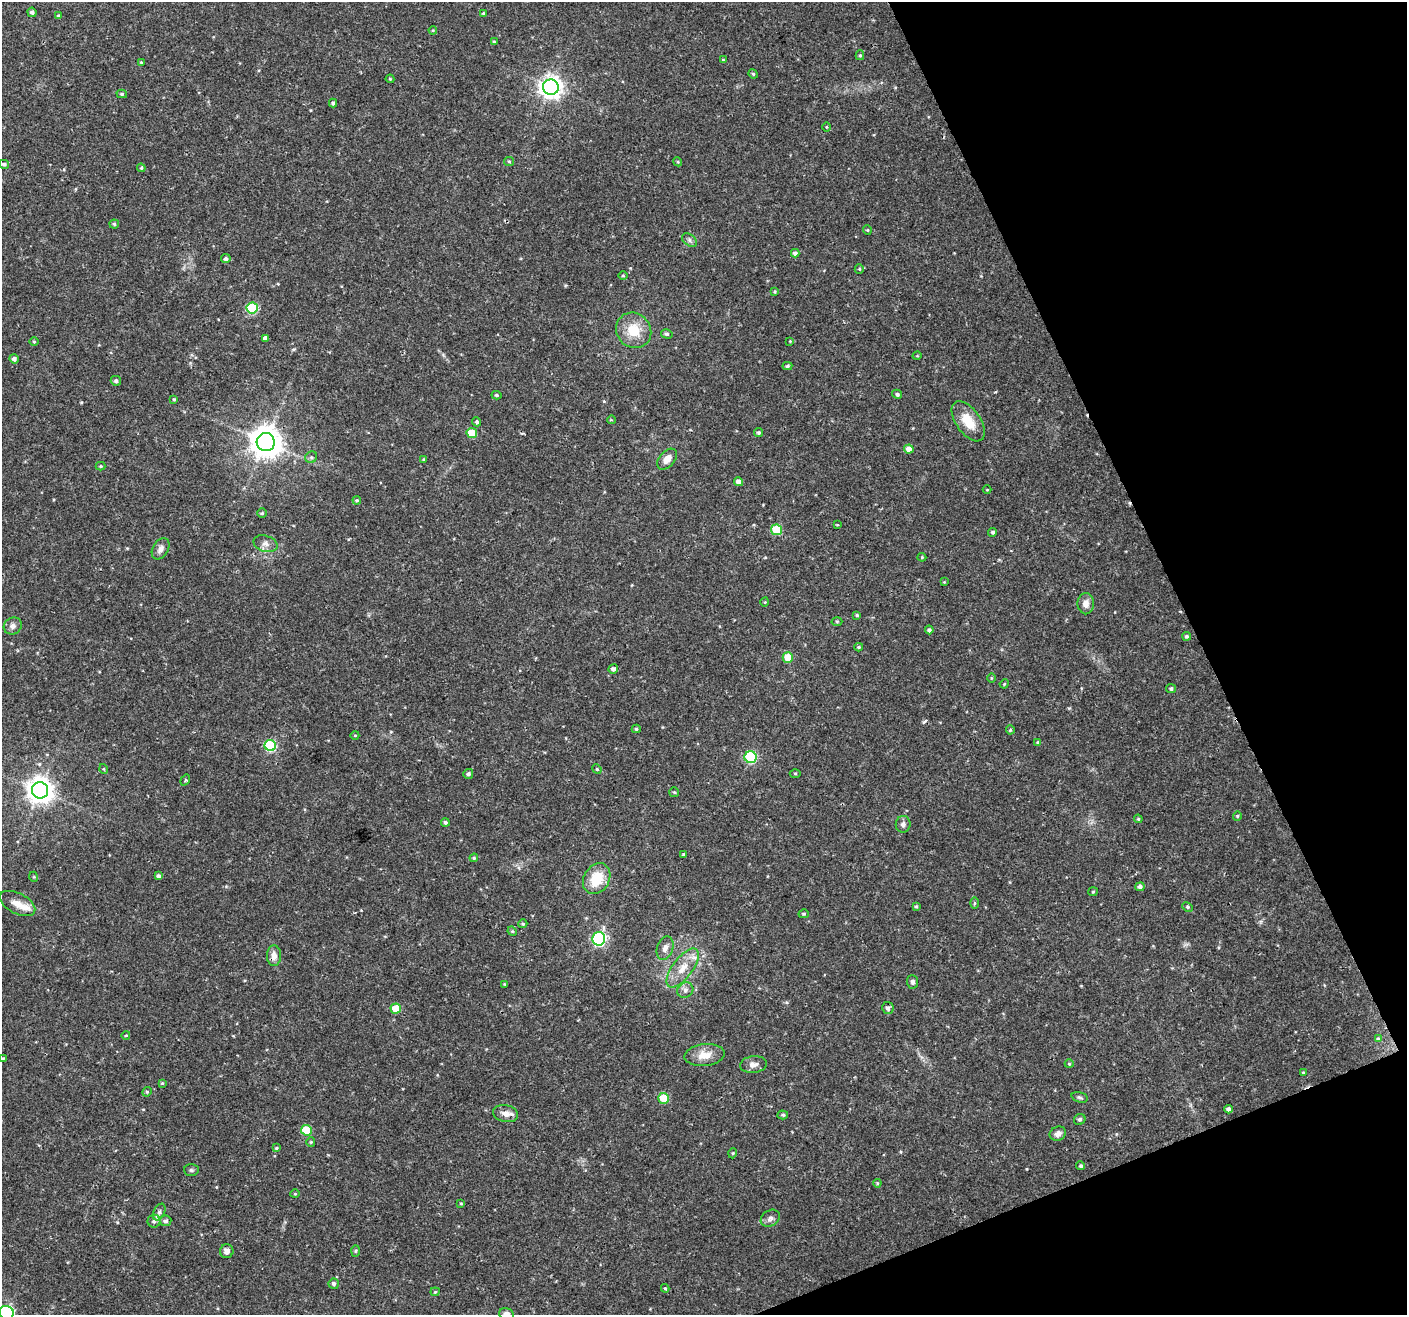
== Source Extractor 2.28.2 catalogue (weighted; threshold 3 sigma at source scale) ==
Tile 12 of 4 x 4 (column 4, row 3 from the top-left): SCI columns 4215-5619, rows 1398-2710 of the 5621 x 5477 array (HDU 1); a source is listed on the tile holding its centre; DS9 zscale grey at full resolution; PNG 1409 x 1317 px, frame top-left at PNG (2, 2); each listed source drawn as its Kron ellipse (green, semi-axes under 4 px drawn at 4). Shown black and unused: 20% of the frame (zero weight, under 2 of 3 exposures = <1% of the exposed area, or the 3 px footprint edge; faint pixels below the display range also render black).
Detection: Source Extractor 2.28.2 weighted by HDU 2 'WHT'; one run over the whole footprint, this tile lists its part. Background 0.0366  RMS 0.0034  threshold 0.0153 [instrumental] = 3 sigma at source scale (4.5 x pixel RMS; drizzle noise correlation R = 1.50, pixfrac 1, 0.0396/0.0396 arcsec/px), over >= 5 px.
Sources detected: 153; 2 cosmic-ray / hot-pixel residue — neither listed nor drawn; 1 inside a brighter listed object's ellipse — not listed separately; the other 150 listed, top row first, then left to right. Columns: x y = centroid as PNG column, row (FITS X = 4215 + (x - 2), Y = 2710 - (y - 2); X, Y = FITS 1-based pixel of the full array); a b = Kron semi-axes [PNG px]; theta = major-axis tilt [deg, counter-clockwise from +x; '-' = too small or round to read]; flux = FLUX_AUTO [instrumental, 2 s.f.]
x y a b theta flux
32 12 4 4 - 0.98
483 13 3 3 - 0.44
59 16 3 3 - 0.67
433 30 4 3 - 0.31
494 42 4 3 - 0.36
860 55 5 4 - 0.46
723 60 4 3 - 0.34
141 62 3 3 - 0.29
753 74 5 4 - 0.46
390 79 4 4 - 0.33
551 87 8 7 - 220
122 94 5 4 - 0.53
333 103 4 3 - 0.61
826 127 5 3 - 0.3
509 161 5 4 - 0.42
678 162 5 3 - 0.35
4 164 5 4 - 0.73
141 168 4 4 - 0.36
114 224 5 4 - 0.58
867 230 4 4 - 0.35
689 240 8 5 -37 0.9
795 253 4 4 - 1.1
226 259 5 4 - 0.8
859 269 5 4 - 0.36
623 276 5 3 - 0.32
775 292 4 3 - 0.38
252 308 6 5 - 25
634 330 18 17 - 7.8
667 334 6 4 -14 0.55
265 338 4 3 - 7.1
790 341 3 3 - 0.24
34 342 5 3 - 0.32
917 356 5 3 - 0.28
14 359 4 4 - 1.1
787 366 5 4 - 0.57
116 381 5 5 - 0.77
897 394 5 4 - 0.66
496 395 5 4 - 0.53
174 399 4 3 - 0.46
611 420 4 3 - 0.31
968 421 23 12 -55 7.3
477 422 5 4 - 0.59
472 433 5 5 - 8.4
759 433 4 4 - 0.56
266 442 9 9 - 550
909 449 5 4 - 2.2
311 457 6 5 - 0.72
424 459 4 3 - 0.36
667 459 12 7 47 2.6
101 466 5 4 - 0.38
738 482 4 4 - 1.7
987 490 4 3 - 0.25
357 500 4 3 - 0.34
262 513 5 4 - 0.48
837 525 3 2 - 0.43
777 530 5 5 - 16
993 532 4 4 - 0.64
265 544 12 8 -17 1.8
161 549 11 7 58 1.7
922 557 4 4 - 0.35
944 582 4 4 - 0.29
765 602 5 3 - 0.26
1086 604 10 8 -90 2.3
857 615 4 4 - 0.4
837 621 5 3 - 0.35
13 626 9 8 - 1.4
929 630 4 4 - 0.74
1187 636 4 4 - 0.69
859 647 4 3 - 0.45
788 657 5 5 - 7.2
613 669 5 4 - 1.1
991 678 5 3 - 0.3
1004 684 5 3 - 0.33
1171 689 5 4 - 0.65
636 729 4 4 - 0.53
1010 730 4 4 - 0.41
355 735 4 3 - 0.24
1038 742 4 3 - 0.5
270 745 6 5 - 26
751 757 6 6 - 32
104 769 5 3 - 0.3
597 769 5 4 - 0.42
795 773 5 3 - 0.36
468 774 5 4 - 0.87
185 780 6 3 55 0.4
40 790 8 8 - 360
674 792 5 5 - 0.42
1237 816 4 4 - 0.39
1138 819 4 4 - 0.43
445 822 4 4 - 0.67
903 824 8 7 - 1.2
683 855 3 3 - 1.8
474 858 4 4 - 0.42
159 876 4 4 - 0.88
34 877 5 3 - 0.31
597 879 16 12 59 8.8
1140 887 5 4 - 0.92
1093 892 5 4 - 0.37
17 903 19 10 -27 3.7
974 903 6 4 89 0.41
916 906 4 3 - 0.43
1187 907 5 4 - 0.51
804 914 5 4 - 0.44
523 924 4 4 - 0.42
512 931 5 4 - 0.38
599 939 7 6 - 65
665 948 12 8 71 2
274 956 10 7 -89 2.1
683 968 23 10 53 5.8
913 982 6 5 - 0.86
505 984 3 3 - 0.3
685 990 8 7 - 1.3
396 1008 5 5 - 7.2
888 1008 6 5 - 1
126 1035 4 3 - 0.3
1378 1039 3 3 - 1.8
705 1055 20 11 6 4.6
3 1058 4 3 - 0.25
753 1064 13 8 6 1.9
1069 1064 4 4 - 0.32
1303 1073 4 3 - 0.35
162 1083 4 4 - 0.32
147 1092 5 4 - 0.44
1080 1097 8 5 -17 0.71
664 1098 5 5 - 10
1229 1109 4 3 - 0.84
506 1114 13 8 -12 2.5
783 1115 5 4 - 0.51
1080 1119 6 5 - 0.58
306 1130 5 5 - 8.5
1058 1134 8 7 - 1.7
311 1142 4 4 - 0.37
276 1148 4 3 - 0.36
733 1153 5 3 - 0.34
1081 1166 4 4 - 0.61
191 1170 7 6 - 0.61
877 1183 4 4 - 0.3
295 1194 5 3 - 0.31
461 1203 4 3 - 0.31
159 1212 9 5 64 1.1
770 1218 10 7 33 1.4
154 1221 6 6 - 0.97
166 1221 6 5 - 0.82
227 1251 7 6 - 1.6
356 1251 6 4 88 0.42
334 1284 5 5 - 0.87
665 1288 4 3 - 0.62
435 1292 4 4 - 0.36
6 1313 7 6 - 78
506 1314 7 5 -16 1.9
Overlapping masked pixels (flux is a lower limit): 1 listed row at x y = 266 442
Isophote crosses this tile's border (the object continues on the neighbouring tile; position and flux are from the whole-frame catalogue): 2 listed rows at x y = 6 1313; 506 1314